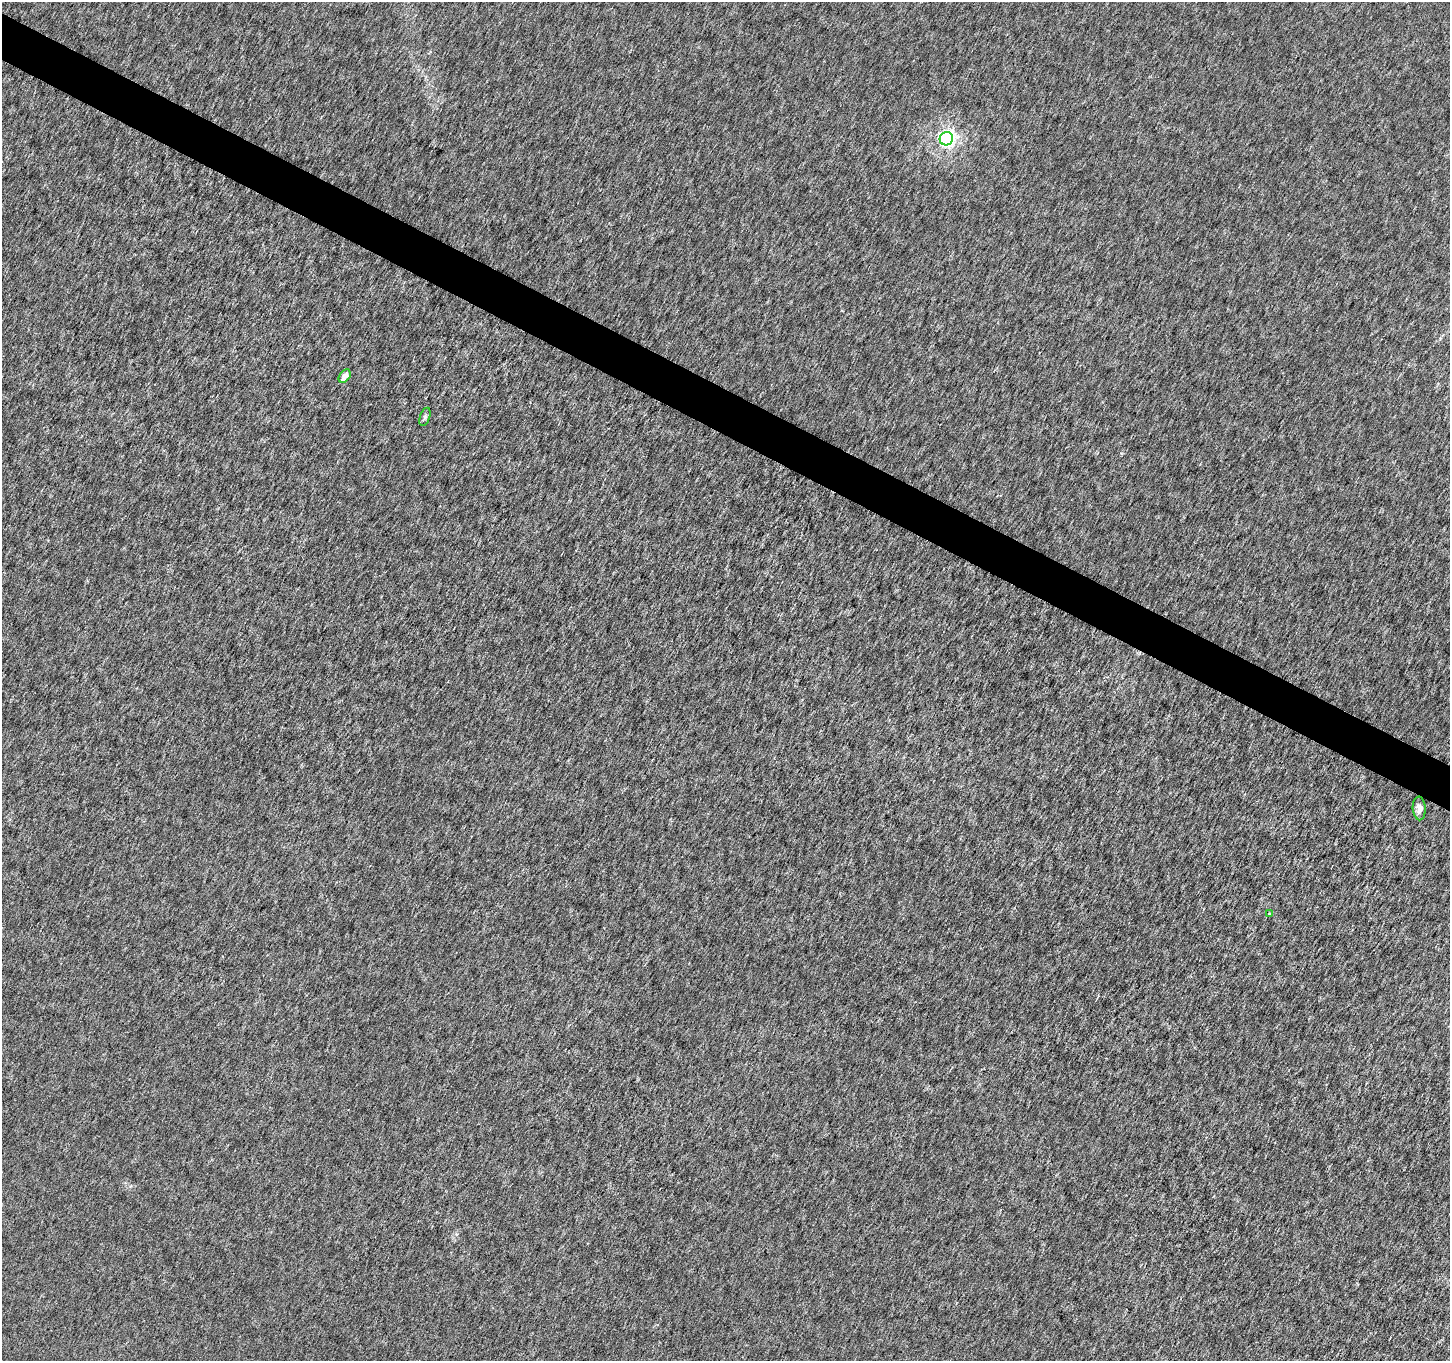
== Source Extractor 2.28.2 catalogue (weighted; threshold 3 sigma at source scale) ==
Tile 11 of 4 x 4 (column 3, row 3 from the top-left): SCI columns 2906-4353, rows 1620-2978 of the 5802 x 5892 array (HDU 1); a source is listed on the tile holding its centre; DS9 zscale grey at full resolution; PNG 1452 x 1363 px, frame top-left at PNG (2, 2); each listed source drawn as its Kron ellipse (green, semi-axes under 4 px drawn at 4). Shown black and unused: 3% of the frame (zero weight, under 3 of 6 exposures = <1% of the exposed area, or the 3 px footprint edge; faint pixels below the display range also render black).
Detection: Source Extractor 2.28.2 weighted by HDU 2 'WHT'; one run over the whole footprint, this tile lists its part. Background 1.34e-04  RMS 0.0017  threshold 0.00696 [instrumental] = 3 sigma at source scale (4.09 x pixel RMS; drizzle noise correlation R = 1.36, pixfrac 0.8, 0.0396/0.0396 arcsec/px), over >= 5 px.
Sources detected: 5; all 5 listed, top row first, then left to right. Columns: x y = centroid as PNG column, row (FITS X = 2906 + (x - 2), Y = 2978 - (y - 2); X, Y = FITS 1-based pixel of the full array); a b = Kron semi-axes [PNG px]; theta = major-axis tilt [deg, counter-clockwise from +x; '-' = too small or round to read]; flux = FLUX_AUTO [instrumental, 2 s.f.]
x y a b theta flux
946 139 7 6 - 44
345 376 7 5 53 1.1
425 417 9 5 72 0.37
1419 808 12 6 -86 0.8
1270 914 3 3 - 0.3